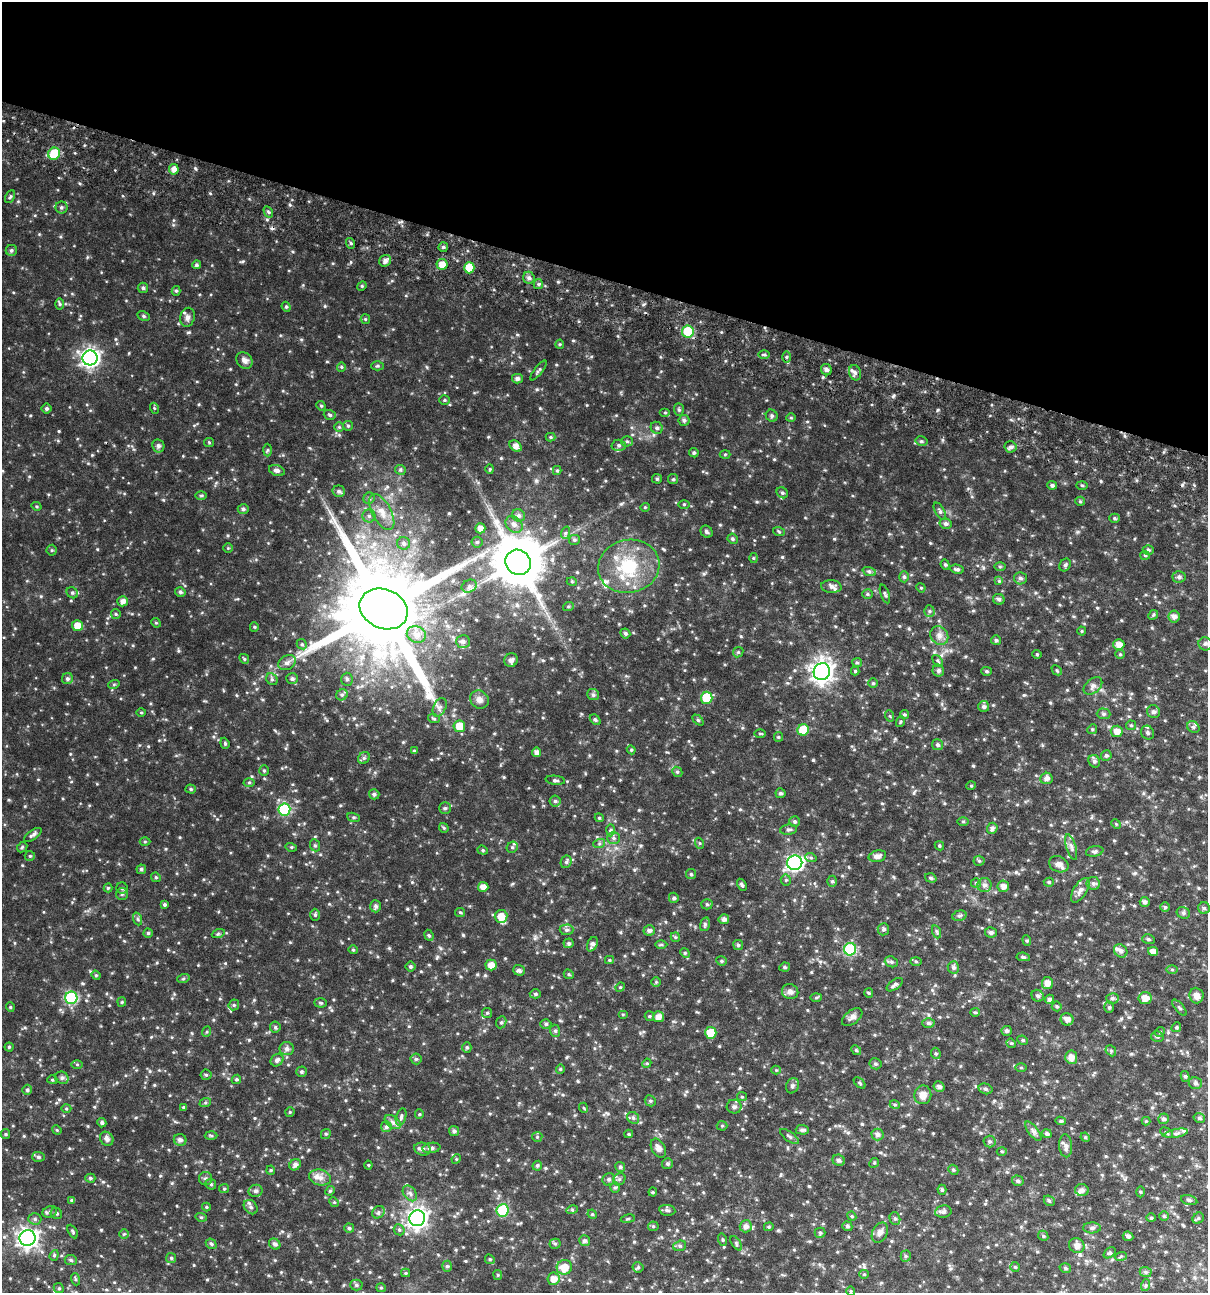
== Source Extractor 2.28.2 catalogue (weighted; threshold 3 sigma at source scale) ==
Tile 2 of 4 x 4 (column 2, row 1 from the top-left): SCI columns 1499-2704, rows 3950-5240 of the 5468 x 5307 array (HDU 1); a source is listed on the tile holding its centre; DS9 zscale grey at full resolution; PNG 1210 x 1295 px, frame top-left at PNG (2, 2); each listed source drawn as its Kron ellipse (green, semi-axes under 4 px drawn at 4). Shown black and unused: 21% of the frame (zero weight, under 3 of 6 exposures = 5% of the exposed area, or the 3 px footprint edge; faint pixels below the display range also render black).
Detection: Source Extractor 2.28.2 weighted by HDU 2 'WHT'; one run over the whole footprint, this tile lists its part. Background 0.0352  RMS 0.0044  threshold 0.0181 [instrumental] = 3 sigma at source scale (4.09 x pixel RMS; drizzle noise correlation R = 1.36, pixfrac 0.8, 0.0396/0.0396 arcsec/px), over >= 5 px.
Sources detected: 553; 1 cosmic-ray / hot-pixel residue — neither listed nor drawn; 7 inside a brighter listed object's ellipse — not listed separately; of the other 545, all 500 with FLUX_AUTO >= 0.367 (the completeness limit of this list) listed and drawn (45 fainter detections not listed), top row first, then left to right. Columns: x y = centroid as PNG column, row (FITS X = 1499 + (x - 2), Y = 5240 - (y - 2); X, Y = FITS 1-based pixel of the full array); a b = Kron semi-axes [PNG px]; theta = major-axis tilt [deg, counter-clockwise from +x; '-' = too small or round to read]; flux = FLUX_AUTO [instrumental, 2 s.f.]
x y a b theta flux
54 154 6 6 - 12
174 169 5 5 - 2.2
10 197 7 4 62 0.6
61 207 6 6 - 0.8
268 212 6 4 -59 0.56
350 243 5 3 - 0.52
443 247 5 4 - 0.59
11 250 5 5 - 0.7
385 261 6 5 - 1.3
442 264 5 5 - 2.8
196 265 4 4 - 0.7
469 268 5 5 - 6.9
529 278 6 5 - 1
538 284 5 4 - 0.57
362 286 5 4 - 0.44
143 288 5 5 - 0.71
176 291 5 4 - 0.55
60 304 6 4 -89 0.57
286 307 5 4 - 0.51
144 316 6 4 -28 0.6
187 317 10 7 76 1.4
365 319 5 4 - 0.39
688 332 6 6 - 15
560 344 4 4 - 0.39
764 355 5 3 - 0.5
786 357 6 4 90 0.59
90 358 7 7 - 120
244 360 9 7 -46 1.6
377 366 6 4 1 0.54
341 367 5 4 - 0.43
539 370 12 3 52 0.67
826 370 6 5 - 1
855 373 8 6 -72 1.1
517 379 5 5 - 1
444 400 5 4 - 0.5
321 406 5 4 - 0.44
46 408 5 5 - 0.68
154 408 5 3 - 0.39
679 410 6 5 - 0.56
665 412 5 4 - 0.45
330 415 6 4 -18 0.61
772 416 6 5 - 0.76
791 418 5 3 - 0.37
684 420 5 5 - 0.83
348 426 5 4 - 0.53
339 427 5 5 - 0.47
657 428 6 5 - 0.84
550 437 5 4 - 0.47
627 441 6 5 - 0.61
921 441 6 4 -12 0.63
209 442 5 4 - 0.4
619 445 7 5 -1 0.9
158 446 6 6 - 1.1
516 446 7 5 -36 2.2
1011 447 6 5 - 1.2
268 450 6 4 88 0.46
694 453 5 4 - 0.61
725 454 5 3 - 0.37
490 469 4 4 - 0.38
400 470 5 5 - 0.56
557 470 4 4 - 0.45
277 471 8 5 -16 1.3
657 479 5 4 - 0.5
673 479 5 5 - 0.6
1052 485 5 4 - 0.86
1082 485 5 3 - 0.4
339 491 6 6 - 0.94
782 493 6 5 - 0.73
201 495 6 4 0 0.45
369 498 6 5 - 0.72
1080 501 5 4 - 0.47
684 504 5 3 - 0.39
36 506 5 3 - 0.4
645 507 4 4 - 0.37
243 509 5 5 - 0.69
940 511 9 4 -60 0.85
382 512 20 9 -62 4.5
519 515 6 6 - 1
369 516 6 6 - 0.87
1114 518 5 4 - 0.53
514 524 9 7 -42 1.6
946 524 6 5 - 1
480 528 5 5 - 2
706 532 6 5 - 0.82
779 532 6 3 -21 0.45
565 533 6 4 71 0.58
733 539 5 5 - 0.64
574 540 5 5 - 0.61
477 542 5 5 - 0.6
404 543 6 6 - 1
228 548 5 4 - 0.4
52 550 5 5 - 0.48
1148 550 5 4 - 0.62
1145 555 5 4 - 0.43
753 558 5 3 - 0.38
518 562 13 12 - 1900
945 565 5 4 - 0.57
1065 565 7 5 61 0.67
629 566 31 26 13 20
1000 567 5 3 - 0.43
957 569 7 4 -11 0.81
869 571 7 4 -19 0.64
904 577 5 4 - 0.7
1179 577 6 5 - 0.81
1020 578 6 6 - 0.94
999 581 4 4 - 0.47
572 582 5 3 - 0.38
469 586 8 6 23 1.2
831 586 10 6 -4 1.3
921 588 5 4 - 0.38
180 592 5 4 - 0.71
72 593 6 5 - 0.66
867 594 5 4 - 0.53
885 594 10 3 -70 0.59
999 599 6 5 - 0.92
123 601 5 5 - 1.8
568 607 5 3 - 0.4
384 609 25 19 -24 6600
929 611 5 5 - 0.56
116 614 5 4 - 0.47
1153 615 5 4 - 0.47
1174 616 6 6 - 1.4
156 623 5 4 - 0.43
78 626 5 5 - 4
254 627 5 4 - 0.39
1082 631 4 4 - 0.4
625 633 5 4 - 0.73
416 634 10 8 -23 2.3
939 635 10 8 -50 2
996 640 5 5 - 0.61
463 641 7 6 - 1.2
302 644 5 5 - 0.55
1119 644 5 5 - 2.4
1205 644 6 6 - 0.88
738 652 6 4 44 0.49
1037 654 4 4 - 0.42
1120 654 5 4 - 0.41
244 659 5 4 - 0.43
511 660 7 6 - 1.3
938 661 7 3 -53 0.48
857 662 5 4 - 0.54
287 663 9 7 28 1.4
1057 670 6 3 -44 0.38
855 671 4 4 - 0.44
938 671 6 5 - 0.94
987 671 5 4 - 0.53
822 672 8 8 - 200
67 679 6 5 - 0.81
272 679 6 5 - 0.63
292 679 6 5 - 0.82
347 679 6 5 - 0.85
873 683 5 5 - 0.51
114 684 5 3 - 0.41
1093 686 11 7 39 1.4
342 695 6 5 - 0.79
593 695 6 5 - 0.91
707 698 6 5 - 12
479 700 10 8 -40 1.7
984 706 5 5 - 0.85
440 707 10 6 64 1.1
1153 712 7 6 - 1.1
141 713 5 3 - 0.37
904 714 4 4 - 0.55
1103 714 7 5 -2 0.75
890 716 6 3 -70 0.39
434 719 6 3 -19 0.4
595 720 6 4 -48 0.57
698 720 6 4 -44 0.5
900 722 5 3 - 0.39
1131 725 5 4 - 0.45
459 726 6 6 - 4.7
1193 727 6 5 - 0.8
1092 729 5 4 - 0.53
803 730 6 5 - 9.2
1117 731 6 5 - 2.6
760 733 6 4 -1 0.39
1148 733 7 6 - 0.87
778 737 5 4 - 0.44
225 743 6 4 -70 0.48
938 745 5 5 - 0.77
631 750 4 4 - 0.43
414 751 4 4 - 0.45
536 752 4 4 - 1.6
1106 756 5 5 - 0.76
364 758 6 5 - 0.71
1094 761 6 5 - 1
264 771 5 4 - 0.5
677 772 5 4 - 0.56
1046 778 6 5 - 1.4
555 780 9 4 -6 0.79
249 782 5 3 - 0.41
971 786 5 4 - 0.38
191 789 5 4 - 0.56
780 793 5 5 - 0.77
374 794 5 5 - 0.73
555 801 5 5 - 0.72
445 808 6 5 - 0.61
284 810 6 6 - 25
354 817 6 4 -18 0.54
599 818 4 4 - 0.45
795 821 5 5 - 0.67
963 821 5 4 - 0.41
1116 824 5 4 - 0.46
444 828 5 4 - 0.5
992 828 5 5 - 1.1
610 830 6 4 88 0.56
789 830 8 5 7 0.82
33 835 10 4 34 0.95
614 838 6 5 - 0.85
145 842 5 3 - 0.4
699 843 5 3 - 0.37
599 844 6 4 19 0.55
315 845 6 5 - 0.64
939 846 5 4 - 0.5
22 847 6 4 47 0.52
291 847 5 3 - 0.38
512 847 6 5 - 0.65
1071 847 13 5 -74 1.2
483 850 5 4 - 0.48
1095 851 9 5 11 0.76
30 856 5 5 - 0.47
877 856 9 5 13 1.8
811 858 6 4 -19 0.57
979 861 5 5 - 0.51
566 862 6 5 - 0.68
795 863 7 7 - 84
1059 864 10 7 -24 1.8
141 869 5 4 - 0.69
691 874 5 5 - 0.55
156 877 5 4 - 0.48
931 878 6 4 -18 0.61
786 880 5 5 - 0.54
832 881 5 5 - 0.62
1049 882 5 4 - 0.59
976 883 5 5 - 0.51
1093 883 6 6 - 1
742 885 6 4 -61 0.68
984 885 7 7 - 1.6
1003 886 6 5 - 1.9
483 887 5 5 - 2.1
108 888 4 4 - 0.48
122 888 5 5 - 0.67
1080 890 14 6 58 1.9
122 894 6 6 - 0.73
674 898 5 5 - 0.74
1145 902 5 5 - 1.1
707 904 5 5 - 0.54
165 905 3 3 - 0.52
376 906 6 5 - 0.94
1165 907 5 4 - 0.53
1204 908 6 5 - 0.67
460 912 5 4 - 0.47
1183 913 7 5 -23 0.78
315 915 6 5 - 0.59
501 916 6 6 - 4.5
959 916 7 5 15 0.74
138 919 6 4 -71 0.57
724 919 5 5 - 1.3
705 924 7 4 75 0.66
883 929 6 5 - 0.74
567 930 7 5 2 0.85
649 930 6 5 - 0.99
937 932 7 4 -71 0.54
991 932 6 5 - 0.98
148 933 4 4 - 0.55
218 934 6 4 19 0.53
429 935 6 4 -67 0.49
675 937 5 4 - 0.5
1148 939 6 5 - 0.61
1027 940 5 4 - 0.53
569 943 5 5 - 0.77
592 944 8 5 63 1.2
661 945 6 4 0 0.51
738 945 5 5 - 0.65
850 949 6 6 - 27
353 950 4 4 - 0.39
1121 951 7 6 - 1.3
1153 951 5 4 - 2.1
685 953 5 4 - 0.44
1023 957 7 4 -8 0.66
609 960 4 4 - 0.42
721 961 5 4 - 0.56
916 961 5 4 - 0.47
891 962 7 5 -21 0.72
491 965 5 5 - 2.8
410 967 5 5 - 0.63
785 967 5 4 - 0.61
953 967 6 5 - 0.95
519 970 6 5 - 0.94
1172 970 6 4 0 0.46
569 974 5 4 - 0.45
96 975 5 4 - 0.45
183 979 6 4 19 0.49
656 982 5 5 - 0.48
1047 983 6 5 - 2.5
895 985 9 4 36 0.99
620 987 5 4 - 0.42
790 992 8 7 - 1.5
869 993 5 4 - 0.41
535 994 5 4 - 0.59
1038 996 6 5 - 0.82
1196 996 8 7 - 2
816 997 6 4 2 0.41
71 998 6 6 - 29
1112 998 6 5 - 0.77
1145 998 6 6 - 3.2
1049 999 5 4 - 1
122 1002 5 4 - 0.39
321 1003 6 4 -2 0.53
234 1005 6 5 - 0.56
1057 1006 5 5 - 0.59
10 1007 5 4 - 0.41
1109 1007 6 5 - 0.64
1179 1008 10 3 -49 0.59
975 1012 5 4 - 0.48
487 1013 5 5 - 0.51
623 1014 5 3 - 0.39
649 1016 5 4 - 0.45
659 1017 5 5 - 2.3
852 1017 12 6 37 1.4
1067 1019 6 6 - 1.9
501 1022 6 5 - 0.61
928 1023 6 5 - 0.81
546 1024 5 4 - 0.63
275 1027 5 5 - 0.57
1176 1027 5 4 - 0.46
555 1031 6 5 - 0.69
1007 1031 5 5 - 0.84
206 1032 5 3 - 0.39
1160 1032 5 4 - 0.46
711 1033 6 5 - 6.8
1157 1037 6 5 - 0.65
1023 1040 5 4 - 0.53
1011 1043 5 4 - 0.4
9 1047 4 4 - 0.44
467 1047 5 4 - 0.57
287 1049 7 6 - 1.3
856 1050 5 4 - 0.44
1111 1051 6 4 -47 0.52
936 1053 6 4 -68 0.53
1071 1057 7 6 - 2.4
416 1059 5 5 - 0.61
277 1060 7 6 - 1.1
647 1063 5 3 - 0.37
77 1064 5 3 - 0.4
875 1064 6 5 - 0.74
1021 1068 5 3 - 0.37
560 1069 4 4 - 0.42
776 1070 4 4 - 0.39
301 1072 5 5 - 0.59
206 1075 5 5 - 0.48
1185 1076 5 4 - 0.68
62 1078 7 6 - 0.93
236 1079 5 4 - 0.49
52 1080 5 4 - 0.46
860 1083 7 3 -43 0.45
1195 1083 6 6 - 0.79
792 1086 8 6 66 0.86
939 1087 5 5 - 1.2
986 1089 7 5 -16 0.76
27 1090 5 4 - 0.68
923 1095 9 8 - 2.7
742 1097 5 4 - 0.45
650 1101 6 5 - 0.57
205 1103 6 4 19 0.51
895 1105 5 3 - 0.41
183 1107 4 4 - 0.52
734 1107 7 7 - 0.95
584 1108 5 3 - 0.37
66 1109 5 3 - 0.38
290 1112 5 5 - 0.39
419 1114 5 4 - 0.4
401 1117 9 5 75 0.84
633 1118 6 5 - 0.72
1199 1118 6 4 -16 0.66
1163 1119 5 5 - 0.81
1061 1121 5 4 - 0.58
1146 1121 4 4 - 0.38
393 1122 9 5 -36 1.1
102 1123 5 4 - 0.76
722 1126 5 5 - 0.45
386 1127 5 5 - 0.81
57 1130 5 4 - 0.4
802 1130 6 4 -2 0.97
454 1131 5 4 - 0.89
1033 1131 11 5 -51 1.1
1167 1133 7 4 -30 0.57
1176 1133 12 4 11 1
5 1134 5 4 - 0.45
326 1134 5 4 - 0.49
629 1134 4 4 - 0.42
878 1134 6 6 - 1.1
1047 1134 5 4 - 0.98
211 1136 6 4 -2 0.48
789 1136 11 4 -34 0.87
537 1137 5 5 - 0.45
1085 1137 5 4 - 0.39
107 1139 7 6 - 1.4
180 1140 6 6 - 1.2
989 1141 6 6 - 0.76
1066 1146 11 6 -86 1.6
431 1148 9 5 8 1.1
658 1148 10 6 -61 1.7
422 1149 8 6 -17 1.4
1002 1151 5 3 - 0.38
38 1157 6 5 - 0.73
456 1159 5 4 - 0.39
839 1160 6 5 - 1.1
874 1163 5 4 - 0.4
667 1164 5 5 - 0.73
295 1165 6 5 - 1.3
368 1165 4 4 - 0.39
537 1166 5 4 - 0.61
620 1167 5 5 - 0.7
271 1170 4 4 - 0.43
953 1170 5 4 - 0.52
90 1178 5 4 - 0.63
320 1178 11 7 -14 2.1
205 1179 7 6 - 0.83
609 1179 6 6 - 0.89
619 1179 6 5 - 0.67
1018 1181 6 5 - 0.69
211 1184 5 5 - 0.56
615 1187 5 5 - 0.53
224 1189 5 4 - 0.45
942 1190 5 4 - 0.57
1082 1190 7 6 - 1.2
256 1191 7 6 - 0.86
330 1191 5 4 - 0.49
653 1192 4 4 - 0.39
1140 1192 5 3 - 0.44
410 1193 9 6 -51 1.2
72 1200 4 4 - 0.6
1189 1200 8 5 -16 0.74
1049 1201 6 5 - 0.56
334 1202 5 4 - 0.4
206 1207 4 4 - 0.39
251 1207 8 6 -48 1
503 1210 6 6 - 20
572 1210 6 3 17 0.45
667 1210 8 5 -9 0.9
50 1212 7 5 18 0.94
378 1212 7 5 47 0.85
943 1212 8 6 9 1.1
56 1213 6 5 - 0.67
592 1214 5 4 - 0.43
852 1216 5 4 - 0.45
1164 1216 5 5 - 0.47
201 1217 6 3 -17 0.42
417 1218 8 7 - 160
1151 1218 5 4 - 0.4
1198 1218 6 5 - 0.58
35 1219 6 5 - 0.76
628 1219 7 3 9 0.42
895 1219 6 5 - 0.78
653 1226 5 5 - 0.5
746 1226 6 6 - 1.5
847 1226 5 4 - 0.72
769 1227 5 4 - 0.42
349 1228 5 4 - 0.67
1092 1228 9 5 2 0.84
399 1230 6 5 - 0.59
73 1232 7 4 -62 0.57
820 1233 5 5 - 0.5
880 1233 11 7 63 1.8
124 1234 5 4 - 0.47
1043 1236 5 4 - 0.57
1128 1236 5 4 - 0.85
28 1238 8 8 - 160
723 1240 6 4 -72 0.45
584 1241 5 5 - 0.96
736 1243 8 4 -56 0.55
211 1244 6 4 -42 0.53
275 1244 6 5 - 1.1
555 1244 5 5 - 0.56
1077 1245 8 7 - 2.2
680 1246 6 5 - 0.67
1110 1253 6 4 38 0.58
54 1255 5 4 - 0.53
906 1256 5 5 - 0.54
1121 1256 6 3 19 0.39
171 1258 5 5 - 0.6
490 1259 5 4 - 0.46
71 1260 6 5 - 0.71
447 1266 5 5 - 0.62
564 1267 8 7 - 5.1
638 1267 5 5 - 0.56
1015 1267 5 5 - 0.49
1065 1268 6 4 -17 0.61
1146 1272 6 5 - 0.71
406 1273 4 4 - 0.39
864 1274 5 4 - 0.46
498 1275 5 4 - 0.42
75 1279 6 4 -71 0.46
553 1279 6 6 - 2.9
356 1285 6 5 - 0.67
1146 1285 6 4 71 0.52
59 1288 5 4 - 0.56
381 1288 5 4 - 0.41
851 1291 4 4 - 0.41
Unlisted compact peaks at least as high as the median listed source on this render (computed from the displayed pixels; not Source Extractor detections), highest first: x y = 195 168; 893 396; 938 410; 325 306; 163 500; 101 1230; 1101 481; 243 261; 210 193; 225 963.